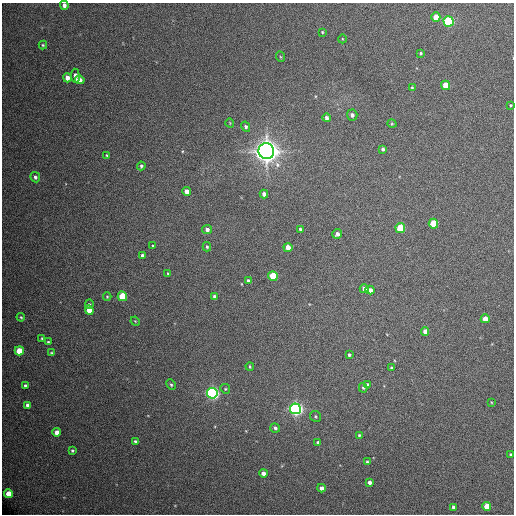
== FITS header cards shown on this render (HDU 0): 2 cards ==
NAXIS1  =                  512 / Axis length
NAXIS2  =                  512 / Axis length

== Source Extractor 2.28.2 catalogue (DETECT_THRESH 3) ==
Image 512 x 512 px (HDU 0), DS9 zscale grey, 1 PNG px = 1 image px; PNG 516 x 516 px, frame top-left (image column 1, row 512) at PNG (2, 3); each listed source drawn as its Kron ellipse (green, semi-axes under 4 px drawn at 4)
Background 402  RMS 19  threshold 57.2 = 3 sigma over >= 5 px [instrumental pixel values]
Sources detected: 80; all 80 listed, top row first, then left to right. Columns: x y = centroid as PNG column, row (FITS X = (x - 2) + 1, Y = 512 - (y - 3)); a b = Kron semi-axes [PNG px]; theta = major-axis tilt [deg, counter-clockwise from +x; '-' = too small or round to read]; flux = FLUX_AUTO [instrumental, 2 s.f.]
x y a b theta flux
64 5 4 4 - 5.6e+03
436 17 4 4 - 2.2e+04
449 21 5 5 - 1.7e+05
322 32 4 4 - 1.3e+03
342 39 4 3 - 1.0e+03
43 45 4 4 - 1.6e+03
421 53 4 3 - 1.7e+03
281 57 5 3 - 1.2e+03
75 76 7 4 -83 6.6e+03
67 78 4 4 - 9.6e+03
80 80 5 4 - 5.7e+03
446 85 5 4 - 2.8e+04
412 88 4 3 - 1.5e+03
511 105 4 3 - 1.2e+03
352 115 5 5 - 3.6e+03
327 118 4 4 - 4.3e+03
230 123 4 3 - 9.5e+02
392 124 5 3 - 1.1e+03
246 127 5 4 - 2.8e+03
383 149 4 3 - 2.7e+03
266 151 8 8 - 1.5e+06
107 156 4 3 - 1.7e+03
141 166 4 4 - 2.2e+03
35 177 5 4 - 3.0e+03
187 192 4 4 - 1.1e+04
264 194 4 4 - 5.6e+03
433 224 5 4 - 3.9e+04
400 228 5 4 - 5.6e+04
300 229 4 3 - 3.2e+03
207 230 5 4 - 3.9e+03
337 234 5 4 - 4.2e+03
153 246 3 3 - 1.6e+03
207 247 4 3 - 2.1e+03
288 248 4 4 - 1.4e+04
142 255 4 3 - 2.7e+03
168 273 3 2 - 1.4e+03
273 276 5 4 - 5.7e+04
248 281 3 3 - 2.3e+03
364 289 4 4 - 6.1e+03
370 290 4 4 - 6.8e+03
122 296 5 4 - 6.2e+04
107 297 4 4 - 1.2e+03
215 297 4 4 - 4.5e+03
89 304 5 4 - 1.5e+03
89 310 5 4 - 1.8e+04
21 317 4 3 - 1.6e+03
485 319 4 4 - 1.2e+04
135 321 5 4 - 1.2e+03
425 331 4 4 - 8.0e+03
42 338 3 2 - 1.5e+03
48 342 3 3 - 1.6e+03
19 351 4 4 - 3.2e+04
51 353 4 3 - 1.5e+03
349 355 3 3 - 2.0e+03
250 366 4 3 - 1.5e+03
391 368 3 3 - 1.7e+03
25 385 3 3 - 2.2e+03
171 385 6 4 -62 1.9e+03
367 385 4 4 - 3.9e+03
363 388 5 3 - 2.0e+03
225 389 5 4 - 1.8e+03
212 393 5 5 - 4.5e+05
491 402 3 2 - 9.2e+02
28 405 4 4 - 5.9e+03
295 409 5 5 - 5.1e+05
316 416 6 5 - 1.9e+03
275 428 5 4 - 3.2e+03
57 432 4 4 - 1.2e+04
359 435 3 3 - 1.3e+03
135 441 3 3 - 2.3e+03
318 442 3 3 - 3.0e+03
72 450 3 3 - 1.8e+03
511 454 3 3 - 2.1e+03
367 462 4 3 - 1.7e+03
263 473 4 4 - 6.5e+03
369 482 4 4 - 4.6e+03
321 488 4 4 - 5.7e+03
9 494 4 4 - 2.5e+04
487 506 4 4 - 3.1e+04
453 507 4 3 - 4.4e+03
At the frame edge (FLAGS 8, measured only in part): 1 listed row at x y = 64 5